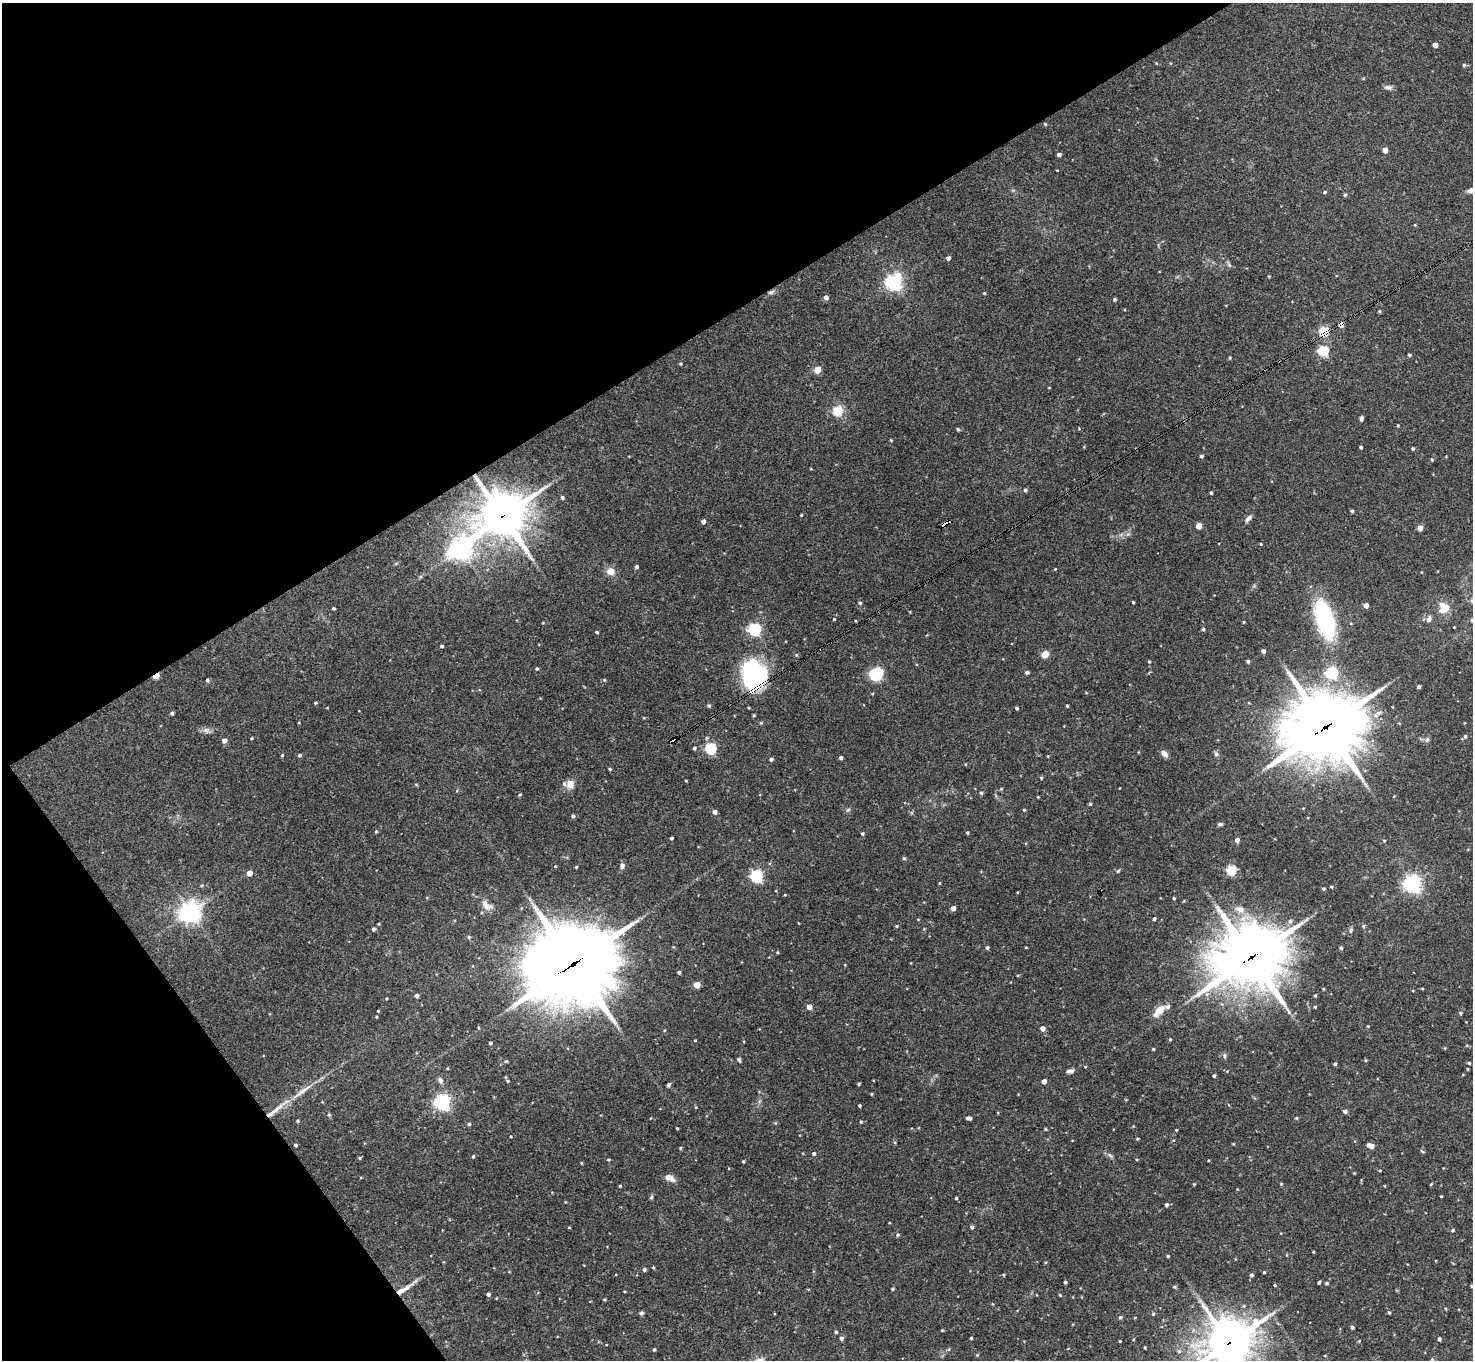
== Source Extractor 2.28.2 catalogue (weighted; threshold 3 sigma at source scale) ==
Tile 5 of 4 x 4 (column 1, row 2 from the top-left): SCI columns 1-1471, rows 2870-4227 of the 5886 x 5878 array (HDU 1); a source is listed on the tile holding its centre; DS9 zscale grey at full resolution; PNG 1475 x 1362 px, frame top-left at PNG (2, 3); no overlay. Shown black and unused: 30% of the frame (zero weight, under 3 of 4 exposures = <1% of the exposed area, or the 3 px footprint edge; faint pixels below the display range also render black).
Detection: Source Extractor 2.28.2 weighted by HDU 2 'WHT'; one run over the whole footprint, this tile lists its part. Background 0.092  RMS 0.0056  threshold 0.0254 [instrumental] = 3 sigma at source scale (4.5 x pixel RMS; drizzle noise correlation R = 1.50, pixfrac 1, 0.05/0.05 arcsec/px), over >= 5 px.
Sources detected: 278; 2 cosmic-ray / hot-pixel residue — not listed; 4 inside a brighter listed object's ellipse — not listed separately; the other 272 listed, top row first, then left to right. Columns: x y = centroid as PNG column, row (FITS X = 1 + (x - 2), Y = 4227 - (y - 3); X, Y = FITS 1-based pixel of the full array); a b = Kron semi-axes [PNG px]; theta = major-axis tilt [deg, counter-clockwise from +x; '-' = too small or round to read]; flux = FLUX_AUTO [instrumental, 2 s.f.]
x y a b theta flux
1435 45 4 4 - 4
1464 65 4 4 - 0.89
1388 87 11 6 -6 2
1045 124 4 4 - 0.6
1385 150 4 4 - 4.8
1059 155 4 4 - 1.7
1057 170 3 2 - 0.35
1472 190 13 6 7 3.5
1325 192 5 4 - 0.8
1345 195 4 4 - 0.93
1415 225 4 3 - 0.47
948 258 4 4 - 2.3
1229 264 10 4 -63 1.1
894 282 6 6 - 200
771 292 9 5 16 1.5
984 293 4 3 - 0.62
826 297 5 5 - 2.3
1115 299 3 3 - 0.98
1379 311 4 3 - 0.69
1341 324 4 4 - 5
1324 331 5 5 - 36
1323 351 5 5 - 50
1409 355 4 4 - 0.78
1230 358 4 3 - 0.61
680 364 5 4 - 0.64
817 370 5 4 - 11
1049 388 3 2 - 0.38
837 411 5 5 - 28
1361 418 5 4 - 1.3
1398 425 3 3 - 0.47
958 429 4 4 - 0.86
891 440 4 4 - 0.47
1361 447 3 3 - 0.9
1413 448 4 4 - 0.76
1201 456 4 4 - 1.1
1432 459 5 3 - 0.6
1025 490 5 4 - 1.2
1211 493 3 3 - 0.89
562 497 4 4 - 1.1
1352 511 4 3 - 0.9
801 515 3 3 - 0.52
502 516 17 16 - 1500
1249 518 11 5 44 2
703 521 4 4 - 2.5
945 524 6 3 29 5.4
1199 526 4 4 - 8.6
1420 528 4 4 - 5.5
1261 544 3 3 - 0.49
460 549 9 7 46 410
636 567 4 4 - 1.2
1055 569 3 2 - 0.4
610 571 11 10 - 4.4
1133 602 3 3 - 0.77
860 603 5 4 - 0.96
1366 606 4 4 - 4.1
333 608 3 3 - 0.72
1442 611 10 7 5 3.9
910 612 4 3 - 0.4
834 619 4 4 - 0.54
1429 619 8 6 64 2.5
1325 620 35 16 -74 66
1472 620 5 4 - 1.1
1244 622 4 3 - 0.45
543 623 4 3 - 0.38
1454 627 2 2 - 0.35
755 629 6 5 - 94
1203 629 4 4 - 0.78
597 632 4 3 - 0.93
441 646 4 3 - 0.89
1263 651 4 4 - 2.2
1045 654 6 5 - 6.5
1248 661 4 4 - 1.1
1149 662 4 4 - 0.61
537 669 4 4 - 0.86
1027 672 4 4 - 1.3
1332 673 6 5 - 73
876 674 8 5 27 91
156 676 5 3 - 10
754 676 27 22 89 80
207 680 4 4 - 0.92
604 680 5 4 - 0.6
1419 687 3 3 - 1.2
315 703 4 3 - 0.72
709 706 4 4 - 1
1067 706 3 2 - 0.62
749 708 4 3 - 0.46
1017 708 3 3 - 0.93
172 713 4 4 - 1
754 715 4 3 - 0.57
761 723 5 4 - 0.7
1326 726 28 23 22 3700
206 730 10 7 -20 2.2
1465 736 6 5 - 1.2
251 738 3 2 - 0.53
674 739 6 4 19 81
1427 740 7 5 46 1.3
224 741 5 4 - 2.9
694 748 4 4 - 0.82
711 748 5 5 - 57
1164 754 10 6 -48 2.7
1216 754 8 5 -80 1.4
282 755 4 3 - 0.73
299 755 4 4 - 1.1
841 758 3 3 - 1.5
771 759 5 4 - 1.1
965 764 4 3 - 0.41
610 769 4 3 - 0.68
1041 778 4 4 - 0.51
686 781 3 3 - 0.47
416 784 5 3 - 0.49
570 784 12 11 - 4.5
1119 788 3 2 - 0.35
1001 789 5 4 - 0.68
981 793 4 4 - 0.88
520 795 4 3 - 0.66
1038 797 3 2 - 0.49
1090 804 4 3 - 0.78
848 810 7 5 43 1
1024 810 4 3 - 0.52
714 812 4 4 - 2.4
573 816 5 4 - 1
1220 824 7 4 2 1
376 831 4 4 - 0.6
967 833 3 3 - 0.71
862 834 4 4 - 0.79
671 838 3 3 - 0.87
1237 840 4 4 - 2.6
1384 840 4 3 - 0.41
904 858 5 4 - 0.75
622 866 8 7 - 1.8
576 867 3 3 - 0.53
1231 870 5 5 - 35
1118 871 5 4 - 0.85
249 873 4 4 - 5.1
757 876 5 5 - 88
939 883 4 3 - 0.42
1412 884 6 6 - 230
202 885 6 4 19 0.77
1331 887 3 3 - 0.65
1323 889 4 3 - 0.72
785 895 4 3 - 0.4
1174 898 3 3 - 0.57
486 905 17 9 -48 4.3
953 908 4 4 - 2.9
1240 909 13 9 -16 5.7
190 912 7 7 - 400
918 919 4 3 - 0.39
1154 919 4 3 - 1.1
378 924 3 3 - 0.53
897 926 4 3 - 0.71
1363 926 5 5 - 0.88
374 929 4 4 - 1.3
1351 930 8 4 77 1
469 937 5 4 - 0.79
1026 947 4 3 - 0.43
987 948 4 4 - 1.2
1341 948 3 3 - 1.1
777 952 4 3 - 0.59
1251 957 26 22 22 2800
573 964 34 27 24 4900
845 965 4 3 - 0.42
679 972 3 3 - 1
1018 975 4 3 - 0.43
697 985 4 4 - 9.3
1422 988 4 3 - 0.49
1323 989 3 2 - 0.47
1315 995 4 3 - 0.61
417 996 4 4 - 1.4
809 1007 4 4 - 4.9
1315 1007 4 3 - 0.54
378 1011 3 3 - 0.43
1159 1011 18 8 46 6.4
1460 1013 5 4 - 0.91
1368 1026 4 3 - 0.49
1042 1028 4 4 - 3.5
1170 1039 4 4 - 0.56
695 1040 4 3 - 0.4
490 1043 4 3 - 0.99
1153 1049 3 3 - 0.7
1224 1056 7 4 -82 0.96
739 1059 5 4 - 1.2
1365 1060 4 3 - 0.55
506 1061 5 4 - 0.61
1469 1063 4 4 - 0.73
1335 1064 4 3 - 0.93
1085 1067 3 3 - 0.49
1467 1069 3 2 - 0.54
1070 1071 9 5 14 1.9
1214 1076 3 3 - 0.93
440 1080 8 6 -53 1.9
508 1081 4 4 - 0.69
1044 1081 4 4 - 3.6
859 1084 3 3 - 0.84
668 1085 5 4 - 1.1
871 1094 3 3 - 0.54
443 1103 6 6 - 180
859 1105 3 3 - 0.74
275 1110 39 5 38 9.3
1345 1111 4 4 - 1.7
329 1115 5 4 - 0.84
969 1118 5 3 - 2.2
1296 1118 4 4 - 0.57
298 1121 4 4 - 0.66
861 1122 4 4 - 0.65
775 1123 5 4 - 0.64
469 1124 4 4 - 0.92
677 1128 3 2 - 0.5
1046 1129 4 3 - 0.67
1176 1130 3 2 - 0.52
511 1136 3 2 - 0.42
1137 1139 4 3 - 0.6
295 1145 3 3 - 0.87
1371 1146 7 4 -20 4.5
680 1148 4 4 - 0.55
1423 1151 6 3 -9 0.7
814 1153 4 4 - 1.2
1110 1155 10 3 -50 1.2
473 1156 4 3 - 0.89
360 1158 4 3 - 0.72
608 1160 5 3 - 0.61
743 1161 4 3 - 0.63
581 1163 4 3 - 0.51
1380 1171 4 3 - 0.55
1354 1173 3 2 - 0.49
669 1178 11 6 -25 4
1194 1184 3 3 - 0.54
1281 1184 3 3 - 0.62
1431 1184 5 3 - 0.52
620 1186 3 3 - 0.56
1441 1196 3 2 - 0.5
651 1197 6 5 - 0.83
956 1198 3 3 - 0.68
1166 1205 4 4 - 1.2
972 1227 4 4 - 1.4
1453 1230 4 4 - 0.83
898 1235 5 5 - 0.88
1313 1252 3 2 - 0.38
1168 1256 3 3 - 0.76
644 1270 4 4 - 1.2
1264 1272 3 3 - 0.56
1003 1275 4 3 - 0.56
1251 1275 5 4 - 1
1065 1282 3 3 - 1
1319 1282 3 3 - 0.85
1327 1283 4 3 - 0.8
1275 1285 4 3 - 0.61
1472 1286 4 3 - 0.8
1174 1287 5 4 - 0.68
404 1289 31 5 33 6.5
892 1289 4 3 - 0.81
488 1294 4 3 - 1.3
1060 1295 3 3 - 0.58
604 1300 4 3 - 0.58
1445 1308 4 3 - 0.54
1389 1312 4 3 - 0.71
641 1313 6 5 - 1.1
1153 1314 5 4 - 0.72
1120 1317 5 4 - 1
1352 1328 4 3 - 0.98
942 1330 4 3 - 0.56
836 1332 4 3 - 0.92
841 1338 4 4 - 1.6
971 1338 3 3 - 0.62
1439 1339 4 4 - 1.2
1120 1341 3 2 - 0.53
1359 1341 4 3 - 0.49
1229 1343 18 16 31 1600
1145 1347 3 2 - 0.55
654 1350 4 3 - 0.84
1179 1351 6 5 - 1.3
977 1355 5 4 - 0.64
1432 1360 5 4 - 0.88
Overlapping masked pixels (flux is a lower limit): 14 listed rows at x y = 771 292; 1341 324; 1324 331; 502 516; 945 524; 156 676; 754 676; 1326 726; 674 739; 1251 957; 573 964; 275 1110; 404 1289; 1229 1343
Isophote crosses this tile's border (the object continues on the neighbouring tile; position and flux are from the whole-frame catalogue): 5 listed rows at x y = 1472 190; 1472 620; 1472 1286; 1229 1343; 1432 1360